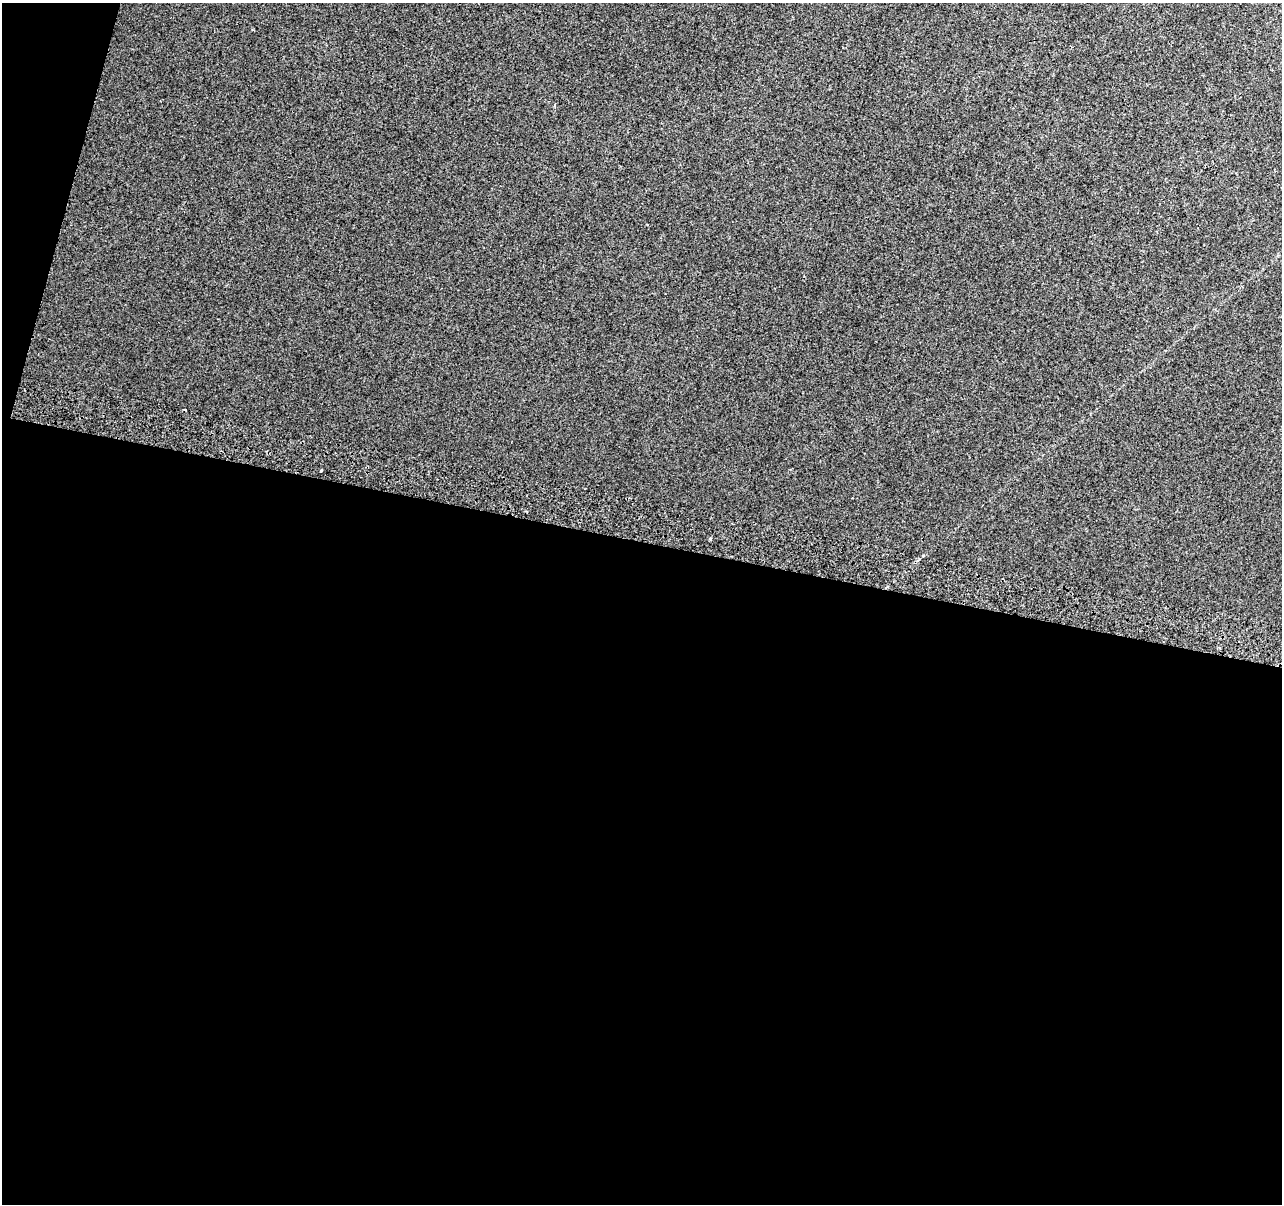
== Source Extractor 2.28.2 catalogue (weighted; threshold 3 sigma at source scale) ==
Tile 13 of 4 x 4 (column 1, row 4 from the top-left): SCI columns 21-1300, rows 326-1527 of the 5153 x 5395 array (HDU 1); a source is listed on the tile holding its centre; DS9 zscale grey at full resolution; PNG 1284 x 1206 px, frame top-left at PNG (2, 3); no overlay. Shown black and unused: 57% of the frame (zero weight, under 2 of 3 exposures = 2% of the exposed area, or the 3 px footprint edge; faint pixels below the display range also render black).
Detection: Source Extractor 2.28.2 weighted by HDU 2 'WHT'; one run over the whole footprint, this tile lists its part. Background 0.00743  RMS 0.007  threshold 0.0315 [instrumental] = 3 sigma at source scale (4.5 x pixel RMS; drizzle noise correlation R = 1.50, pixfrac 1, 0.0396/0.0396 arcsec/px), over >= 5 px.
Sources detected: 4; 1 cosmic-ray / hot-pixel residue — not listed; the other 3 listed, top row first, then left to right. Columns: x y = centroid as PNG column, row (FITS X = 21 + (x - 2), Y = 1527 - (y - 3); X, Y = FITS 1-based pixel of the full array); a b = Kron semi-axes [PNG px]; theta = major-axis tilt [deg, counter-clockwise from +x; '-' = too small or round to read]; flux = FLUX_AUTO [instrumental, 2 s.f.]
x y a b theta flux
555 105 4 3 - 3
321 470 3 2 - 0.69
710 539 3 3 - 1.3